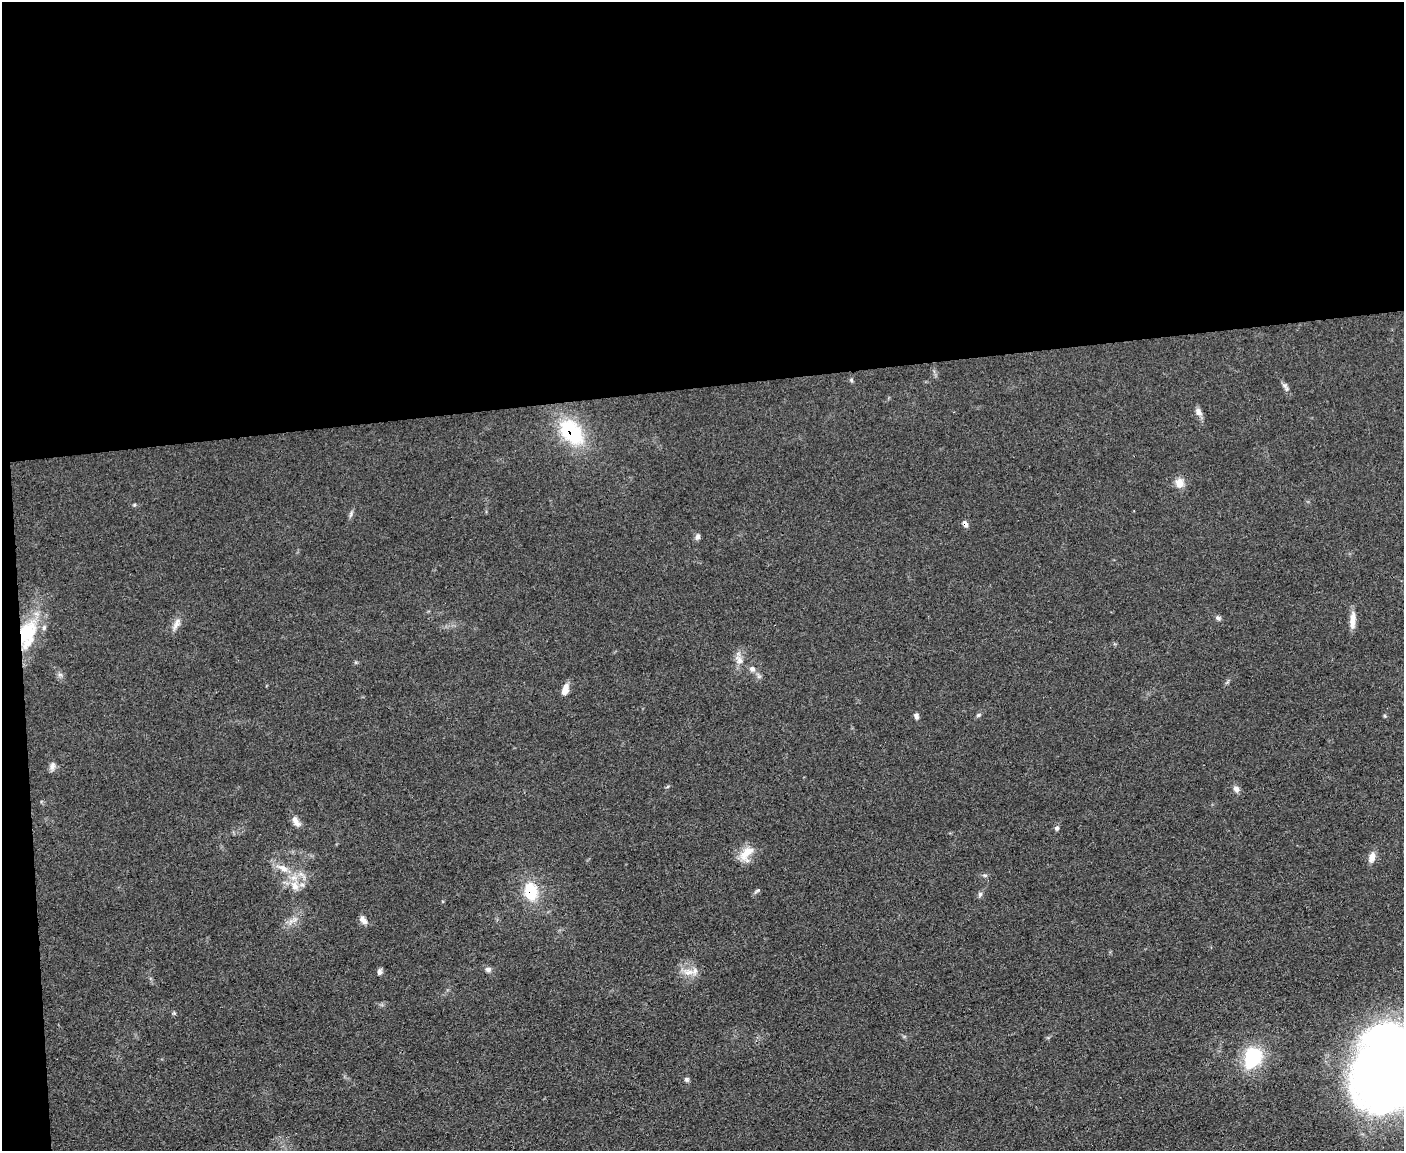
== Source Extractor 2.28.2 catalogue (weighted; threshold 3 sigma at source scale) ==
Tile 1 of 3 x 4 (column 1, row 1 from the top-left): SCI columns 131-1532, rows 3448-4596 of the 4573 x 4596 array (HDU 1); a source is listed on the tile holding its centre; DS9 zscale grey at full resolution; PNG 1406 x 1153 px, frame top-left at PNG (2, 2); no overlay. Shown black and unused: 35% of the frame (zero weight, under 3 of 4 exposures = <1% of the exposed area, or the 3 px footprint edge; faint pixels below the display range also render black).
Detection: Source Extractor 2.28.2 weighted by HDU 2 'WHT'; one run over the whole footprint, this tile lists its part. Background 0.0719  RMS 0.007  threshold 0.0314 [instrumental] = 3 sigma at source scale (4.5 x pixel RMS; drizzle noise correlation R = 1.50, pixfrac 1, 0.05/0.05 arcsec/px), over >= 5 px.
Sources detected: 41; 2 inside a brighter object's white glare — not listed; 1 inside a brighter listed object's ellipse — not listed separately; the other 38 listed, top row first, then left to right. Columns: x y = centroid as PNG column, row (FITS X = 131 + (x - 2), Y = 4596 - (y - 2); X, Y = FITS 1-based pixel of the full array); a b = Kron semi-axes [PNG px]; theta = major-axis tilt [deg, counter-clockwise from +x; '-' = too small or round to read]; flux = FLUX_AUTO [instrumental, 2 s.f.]
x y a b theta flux
851 380 5 5 - 1.1
1285 385 10 6 -44 2
1198 412 12 8 -59 3.5
571 432 29 18 -50 53
1179 483 12 10 -80 6.6
351 514 11 3 75 1.6
965 524 8 5 -61 2.9
697 537 8 6 58 2.1
1218 618 8 6 -41 1.7
1353 620 22 6 85 6.6
176 624 19 7 63 4.6
27 634 35 19 78 40
739 660 15 8 -65 4.9
752 669 8 8 - 2.8
565 689 12 7 74 6.3
979 715 7 4 20 1.1
916 716 7 5 -68 2.4
1385 716 5 4 - 0.85
52 766 11 7 70 2.8
1236 789 9 7 -53 3.2
296 821 17 7 -60 4.3
1057 828 6 6 - 1.6
746 854 23 13 57 11
1372 857 13 8 72 5.3
283 868 18 8 -26 8.2
985 875 6 4 -1 1.1
295 886 15 11 -62 8.6
531 891 19 14 -77 25
980 894 8 6 73 1.7
363 920 11 7 -53 4
291 921 7 5 44 2.6
488 969 9 7 -16 2.2
379 972 7 6 - 2.3
688 972 17 8 -4 6.5
174 1013 5 4 - 0.91
1253 1055 22 16 -7 30
1394 1071 69 61 80 870
686 1079 7 6 - 1.5
Overlapping masked pixels (flux is a lower limit): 4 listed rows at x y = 571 432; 965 524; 27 634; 531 891
Isophote crosses this tile's border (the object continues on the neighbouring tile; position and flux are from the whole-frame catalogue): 1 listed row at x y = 1394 1071